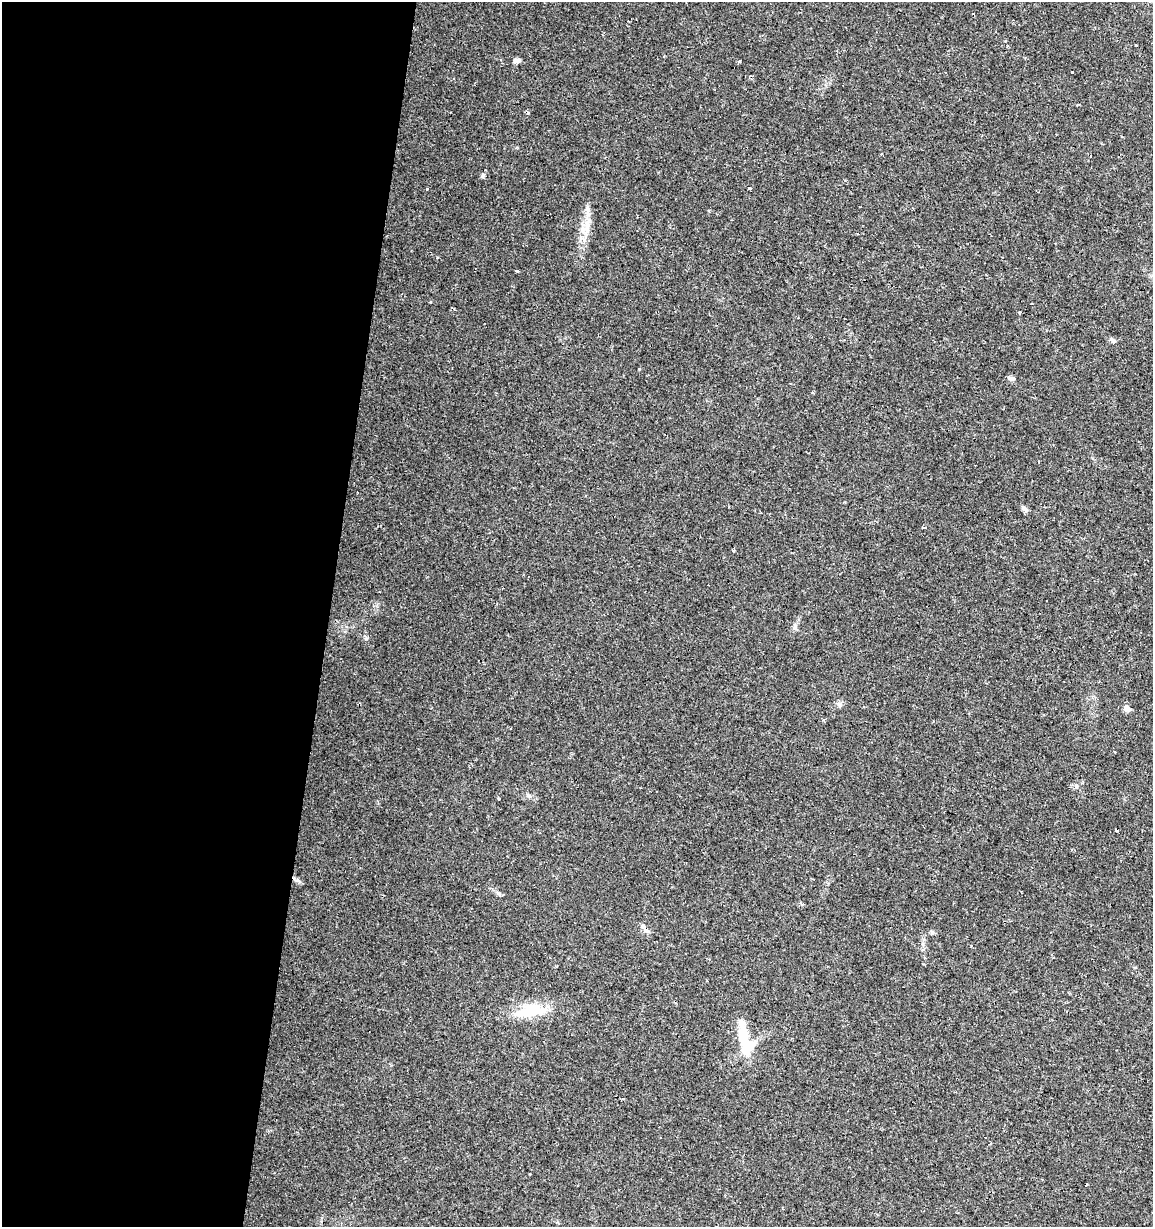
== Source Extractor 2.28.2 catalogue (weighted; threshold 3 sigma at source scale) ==
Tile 5 of 4 x 4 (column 1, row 2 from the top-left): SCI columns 221-1371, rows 2453-3677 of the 5104 x 4901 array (HDU 1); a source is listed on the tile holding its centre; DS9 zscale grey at full resolution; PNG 1155 x 1229 px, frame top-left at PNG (2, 2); no overlay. Shown black and unused: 28% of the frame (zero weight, under 2 of 3 exposures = <1% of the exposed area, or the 3 px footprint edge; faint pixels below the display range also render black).
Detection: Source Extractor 2.28.2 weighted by HDU 2 'WHT'; one run over the whole footprint, this tile lists its part. Background 0.0295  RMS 0.0034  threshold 0.0154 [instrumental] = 3 sigma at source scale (4.5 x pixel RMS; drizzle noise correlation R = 1.50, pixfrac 1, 0.0396/0.0396 arcsec/px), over >= 5 px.
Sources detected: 36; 10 cosmic-ray / hot-pixel residue — not listed; the other 26 listed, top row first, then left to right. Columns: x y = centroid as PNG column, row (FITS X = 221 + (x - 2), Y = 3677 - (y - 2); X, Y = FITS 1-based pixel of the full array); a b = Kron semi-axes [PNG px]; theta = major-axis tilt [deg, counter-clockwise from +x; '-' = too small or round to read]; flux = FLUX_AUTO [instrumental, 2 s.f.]
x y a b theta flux
516 60 9 5 22 1.1
739 61 5 3 - 0.36
1072 71 3 3 - 1.4
882 154 3 3 - 0.43
483 175 8 5 84 0.61
749 188 4 3 - 5.7
588 210 9 4 -71 1
587 229 11 6 -83 2.1
517 271 4 3 - 1.5
1020 313 4 3 - 1.1
639 368 3 3 - 0.82
1011 378 8 6 -19 0.92
1025 509 10 5 -40 1.1
924 527 4 3 - 1.1
734 551 3 3 - 1.7
840 705 7 6 - 0.93
1127 708 8 7 - 1.5
498 799 5 2 - 0.32
499 893 7 5 -42 0.75
802 904 6 4 -38 0.69
645 929 16 5 -47 1.2
530 1011 41 15 11 12
745 1039 44 14 -75 12
623 1098 3 3 - 1.1
1086 1184 3 3 - 0.83
783 1209 3 3 - 0.78
Overlapping masked pixels (flux is a lower limit): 1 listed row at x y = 645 929
Unlisted compact peaks at least as high as the median listed source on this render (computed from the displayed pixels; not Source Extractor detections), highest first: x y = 366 639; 437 257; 932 932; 1114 341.